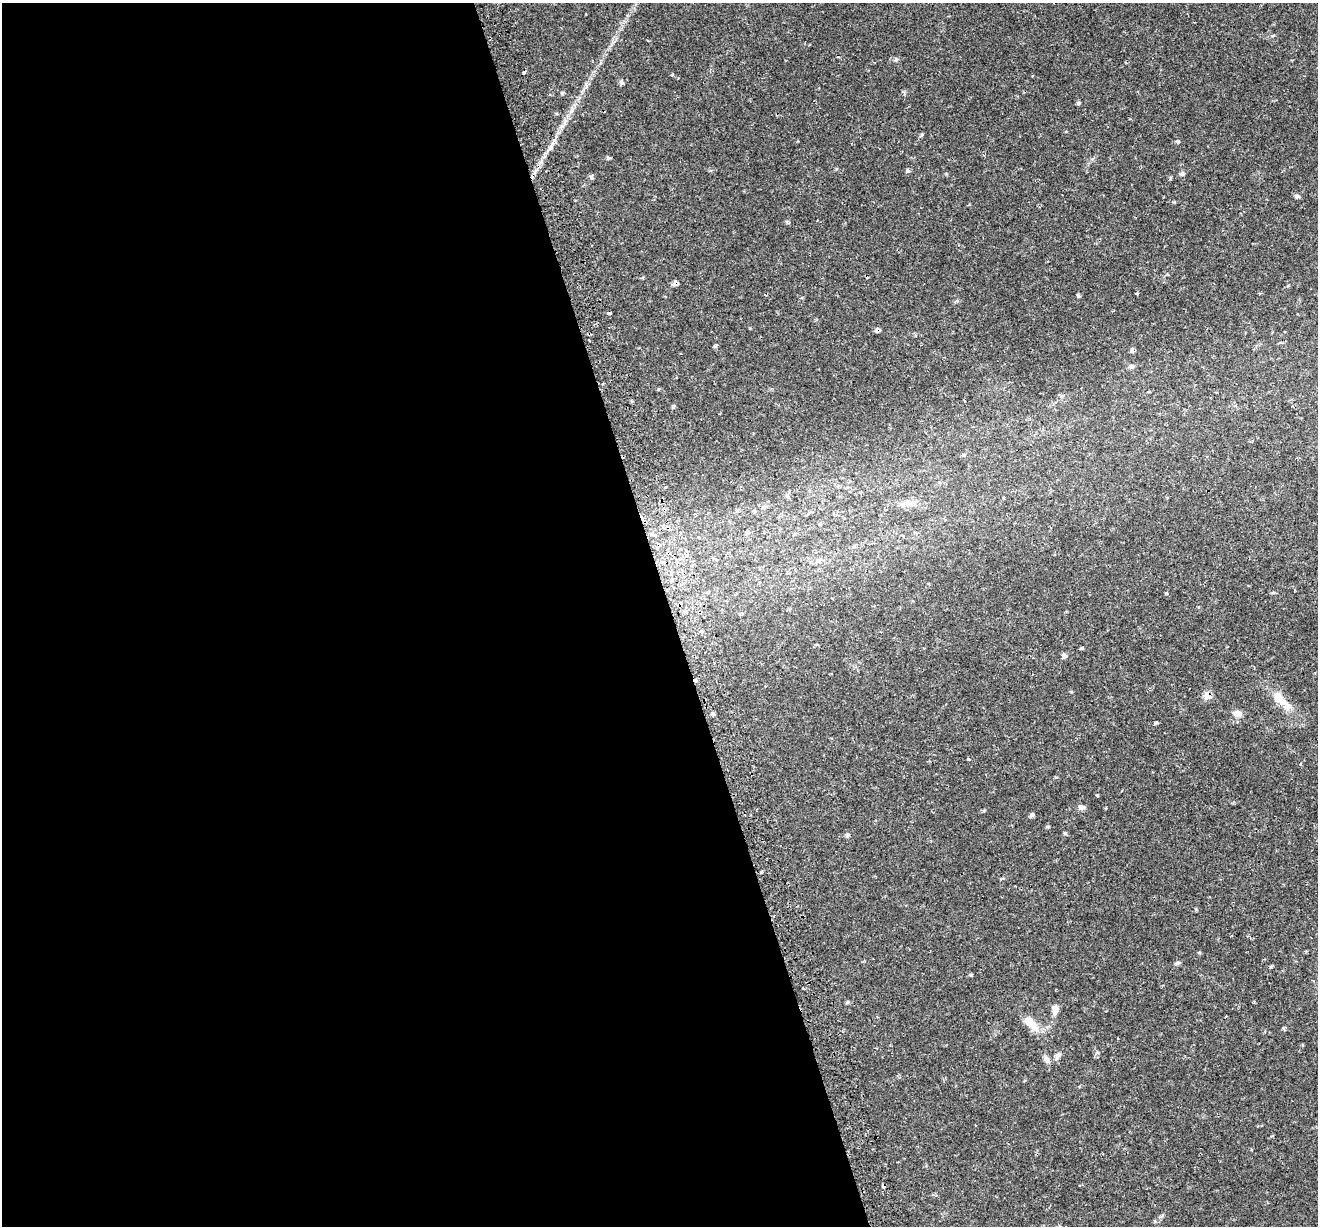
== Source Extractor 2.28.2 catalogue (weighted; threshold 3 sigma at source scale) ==
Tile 9 of 4 x 4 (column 1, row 3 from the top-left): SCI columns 59-1374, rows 1408-2631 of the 5379 x 5211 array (HDU 1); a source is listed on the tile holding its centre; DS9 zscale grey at full resolution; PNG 1320 x 1228 px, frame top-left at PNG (2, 3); no overlay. Shown black and unused: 51% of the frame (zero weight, under 2 of 3 exposures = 5% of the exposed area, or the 3 px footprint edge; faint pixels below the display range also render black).
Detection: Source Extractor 2.28.2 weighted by HDU 2 'WHT'; one run over the whole footprint, this tile lists its part. Background 0.0486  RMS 0.0036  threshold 0.0161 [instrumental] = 3 sigma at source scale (4.5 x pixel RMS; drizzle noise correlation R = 1.50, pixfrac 1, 0.0396/0.0396 arcsec/px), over >= 5 px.
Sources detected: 45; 4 cosmic-ray / hot-pixel residue — not listed; the other 41 listed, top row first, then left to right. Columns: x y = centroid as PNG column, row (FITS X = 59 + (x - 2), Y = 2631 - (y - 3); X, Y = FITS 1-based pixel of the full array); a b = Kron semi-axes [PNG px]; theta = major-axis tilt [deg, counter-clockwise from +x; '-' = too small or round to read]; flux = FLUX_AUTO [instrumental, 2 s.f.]
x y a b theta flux
896 59 6 5 - 0.58
622 83 7 5 -70 0.62
562 93 5 4 - 0.4
1078 103 5 5 - 0.5
608 157 6 4 -2 0.49
908 171 6 5 - 0.56
1182 174 6 5 - 0.72
591 177 6 5 - 0.65
1297 196 7 5 -10 0.77
675 283 7 5 38 1.2
1078 296 5 4 - 0.53
609 313 4 3 - 0.83
716 346 5 4 - 0.58
1132 350 7 5 -88 0.76
1131 367 6 6 - 0.79
673 406 6 4 89 0.46
666 487 3 2 - 0.66
1004 497 3 3 - 0.57
912 503 13 7 10 2.3
818 561 6 6 - 0.85
1166 593 4 3 - 0.5
1082 648 5 4 - 0.33
1064 656 7 6 - 0.93
1207 695 7 6 - 4
1280 699 31 12 -43 6.7
1237 713 11 8 -30 2
713 714 5 4 - 0.77
1156 723 5 4 - 0.45
968 759 3 3 - 0.99
1081 807 9 6 -2 1.1
1031 815 7 4 27 0.65
1065 833 5 5 - 0.47
847 835 7 4 83 0.58
1177 963 7 5 16 0.63
971 975 4 4 - 0.38
847 1002 5 3 - 0.38
1055 1009 15 7 86 1.9
1031 1023 28 11 -45 5.5
1058 1055 12 6 53 1.3
1046 1059 9 7 -60 1.2
883 1186 4 4 - 1.5
Overlapping masked pixels (flux is a lower limit): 3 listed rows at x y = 675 283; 1207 695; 883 1186
Unlisted compact peaks at least as high as the median listed source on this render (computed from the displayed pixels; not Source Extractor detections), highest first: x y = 1097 795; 1178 141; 922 134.